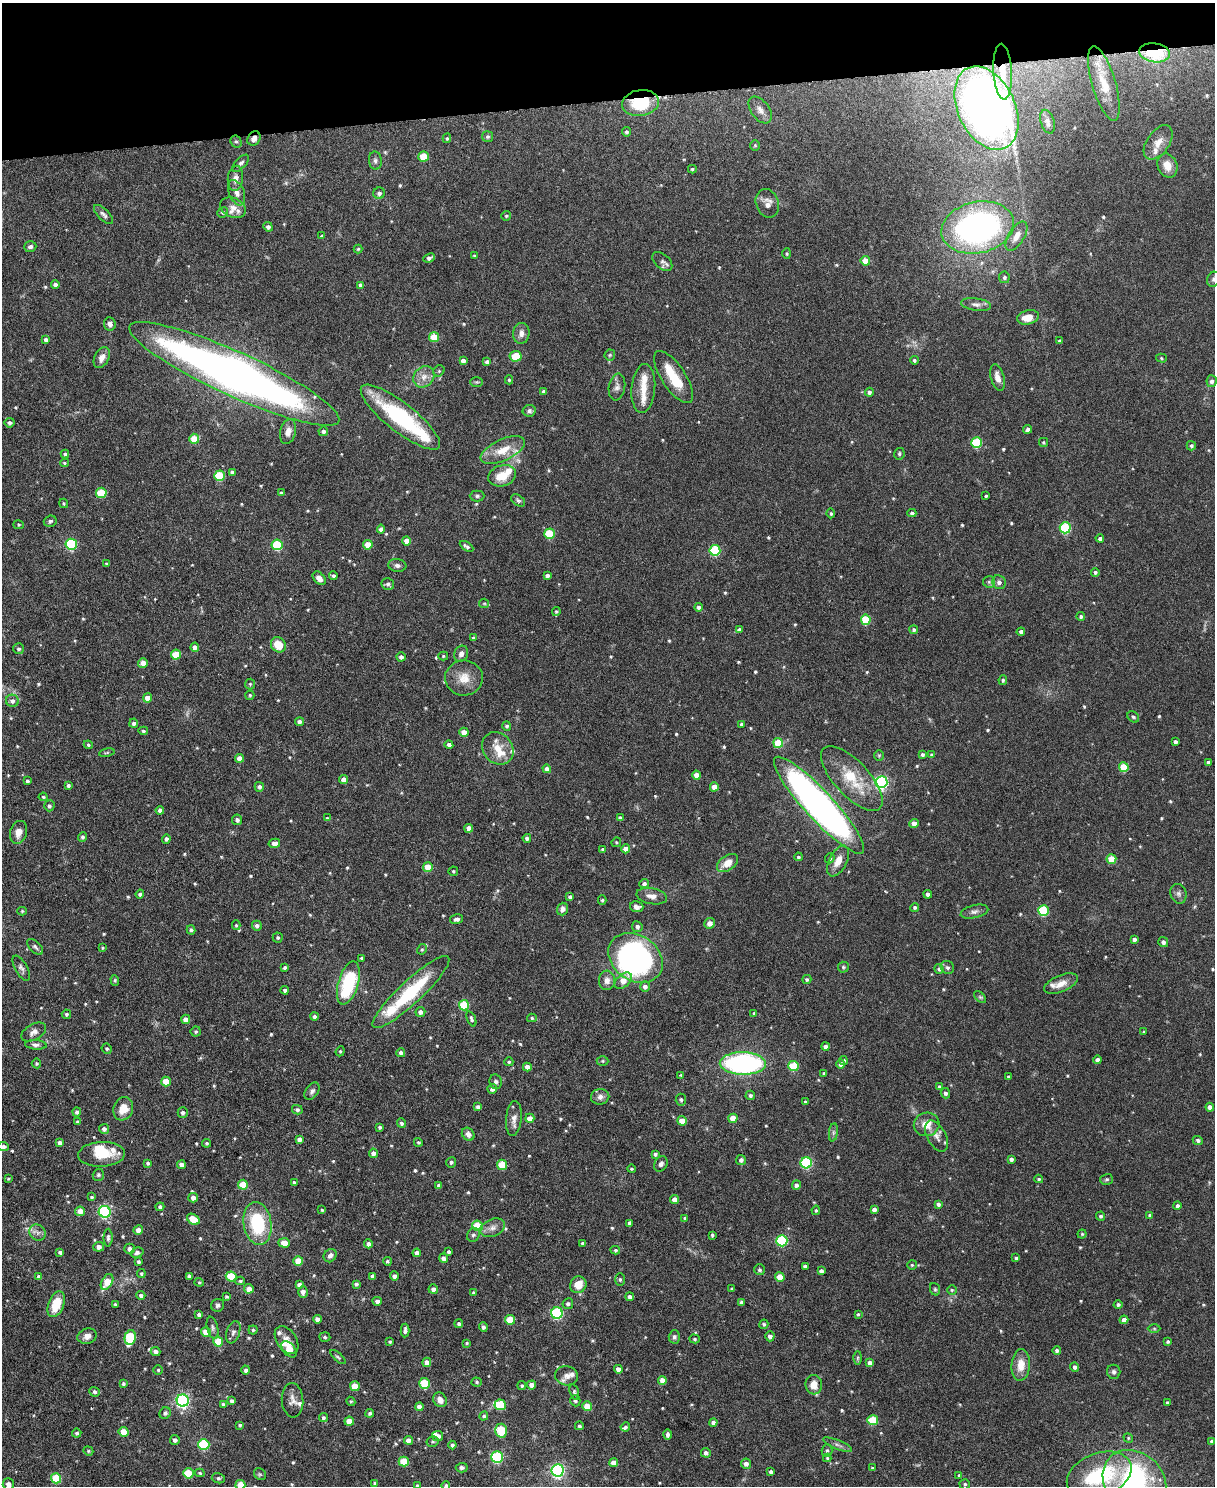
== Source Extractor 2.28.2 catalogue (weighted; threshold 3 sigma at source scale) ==
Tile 3 of 4 x 3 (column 3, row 1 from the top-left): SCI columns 2431-3643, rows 3104-4587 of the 4863 x 4841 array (HDU 1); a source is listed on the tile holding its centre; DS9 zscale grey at full resolution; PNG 1217 x 1488 px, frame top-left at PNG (2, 3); each listed source drawn as its Kron ellipse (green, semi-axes under 4 px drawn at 4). Shown black and unused: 7% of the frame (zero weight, under 3 of 6 exposures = <1% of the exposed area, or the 3 px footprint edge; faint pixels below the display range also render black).
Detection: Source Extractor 2.28.2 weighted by HDU 2 'WHT'; one run over the whole footprint, this tile lists its part. Background 0.12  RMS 0.0041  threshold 0.0169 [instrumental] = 3 sigma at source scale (4.09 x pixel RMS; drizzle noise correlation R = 1.36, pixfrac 0.8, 0.05/0.05 arcsec/px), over >= 5 px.
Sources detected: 656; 1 too faint to see at this stretch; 4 inside a brighter object's white glare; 1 cosmic-ray / hot-pixel residue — neither listed nor drawn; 23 inside a brighter listed object's ellipse — not listed separately; of the other 627, all 500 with FLUX_AUTO >= 0.461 (the completeness limit of this list) listed and drawn (127 fainter detections not listed), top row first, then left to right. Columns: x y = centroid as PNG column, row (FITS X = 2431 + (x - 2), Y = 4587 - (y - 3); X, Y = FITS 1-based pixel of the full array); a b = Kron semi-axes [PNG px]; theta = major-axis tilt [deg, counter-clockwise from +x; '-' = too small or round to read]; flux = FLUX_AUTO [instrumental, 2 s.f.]
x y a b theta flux
1155 53 15 9 -8 27
1003 72 28 9 -87 6.7
1104 83 38 12 -73 8.8
640 103 18 13 9 19
986 108 44 28 -65 230
760 110 15 9 -54 2.8
1048 122 12 6 -72 1.4
626 132 4 4 - 0.78
488 136 5 5 - 0.76
254 138 7 6 - 2.2
447 138 5 4 - 0.47
236 142 6 5 - 0.72
1158 142 19 11 55 4.3
755 145 5 4 - 0.5
424 156 5 5 - 9.8
375 161 9 6 -85 1.3
241 163 11 5 46 1.2
1167 166 12 9 -67 4.4
692 169 4 4 - 0.5
235 178 12 7 84 2.5
237 193 13 7 -68 2.3
379 193 6 5 - 1.2
767 203 15 11 -69 3.6
233 208 13 9 -25 2.8
223 212 5 5 - 0.66
103 215 12 5 -45 1.2
506 216 5 5 - 0.56
268 227 5 4 - 1.1
978 227 37 25 12 140
322 236 4 4 - 0.6
1016 236 16 8 59 4.1
30 247 6 5 - 1.2
358 249 4 4 - 0.48
787 254 5 4 - 0.47
474 256 3 3 - 0.49
429 258 6 4 22 1.2
662 261 12 7 -42 1.5
865 261 5 4 - 4.9
1004 277 6 5 - 0.98
1214 279 8 6 66 0.91
55 285 4 4 - 1.3
361 285 4 4 - 1.7
976 304 15 6 -8 1.8
1028 317 11 7 14 4.9
110 324 7 5 -84 1.5
521 333 10 8 84 2.5
434 337 5 5 - 9.9
46 340 4 4 - 1
1059 341 4 3 - 0.48
610 355 5 5 - 0.58
516 356 6 5 - 7.8
102 358 11 7 63 2.5
1161 358 5 4 - 0.5
914 360 4 4 - 0.74
463 361 4 4 - 1.5
487 362 4 4 - 1.3
439 371 6 5 - 0.63
234 374 115 22 -25 310
424 377 11 10 - 3.2
674 377 30 12 -56 13
998 378 13 6 -75 3
509 380 4 4 - 0.54
1212 381 6 5 - 1.4
477 382 6 5 - 0.53
617 387 13 8 80 1.9
643 388 24 12 85 5.6
543 392 4 4 - 0.91
869 392 4 4 - 1.2
529 411 6 6 - 0.94
400 417 49 14 -38 40
10 423 5 4 - 1.3
1028 429 4 4 - 1.3
323 431 5 4 - 1.2
288 432 12 8 75 2.5
194 439 5 5 - 9.6
1043 442 4 4 - 0.49
977 443 5 5 - 23
1191 446 5 4 - 0.77
503 450 24 10 25 7.3
65 454 4 4 - 0.76
899 454 6 5 - 0.62
64 463 4 4 - 0.58
232 472 4 4 - 0.97
219 476 5 5 - 16
502 476 14 10 18 7
101 493 5 5 - 14
281 493 4 4 - 0.92
477 496 7 5 0 0.75
986 496 3 3 - 0.47
518 500 8 5 -35 0.76
64 503 5 4 - 0.46
831 513 5 4 - 0.67
912 513 4 4 - 0.73
50 521 6 5 - 0.88
18 525 5 4 - 0.48
1065 528 5 5 - 26
381 529 4 4 - 1.7
550 534 5 5 - 17
1100 538 4 3 - 0.89
407 541 4 4 - 3.6
71 544 5 5 - 37
277 545 5 5 - 24
368 545 4 4 - 6.1
467 546 7 4 -31 1.1
715 550 5 5 - 26
106 564 3 3 - 0.5
397 565 9 6 -8 1.2
1095 572 4 4 - 0.8
547 575 4 4 - 1.3
333 576 4 4 - 0.77
319 578 8 5 -49 2.3
989 582 6 5 - 0.78
999 582 7 6 - 1.6
388 584 6 6 - 1.2
484 603 5 4 - 0.48
698 607 4 4 - 0.99
556 611 4 4 - 0.56
1081 616 4 4 - 0.71
866 620 5 5 - 14
739 630 4 4 - 1.3
914 630 4 4 - 0.85
1021 632 4 4 - 1.2
473 638 4 3 - 0.62
278 645 8 7 - 7.1
195 647 4 4 - 1.9
19 649 5 5 - 0.79
176 654 5 5 - 11
461 654 8 7 - 1.9
443 656 5 4 - 0.54
401 657 4 4 - 1.4
143 663 5 4 - 2.7
464 678 19 17 2 6.3
1003 680 5 4 - 0.7
250 684 5 5 - 0.52
250 695 5 4 - 0.61
148 698 4 4 - 3.8
12 701 6 6 - 1.4
1133 717 6 5 - 0.64
299 722 4 4 - 1.4
134 723 4 4 - 1.1
742 724 4 4 - 0.8
507 726 5 4 - 0.8
143 731 5 4 - 0.6
464 732 4 4 - 3.4
1175 742 4 4 - 1.2
778 743 5 5 - 13
88 745 4 4 - 0.57
449 745 4 4 - 1.4
498 748 17 14 -51 6.8
107 753 8 4 10 0.52
922 754 4 4 - 0.8
879 755 5 5 - 0.48
931 755 4 3 - 0.54
239 758 4 4 - 3.5
1208 762 3 3 - 0.76
1124 767 5 5 - 13
547 769 4 4 - 1.6
697 775 4 4 - 3.5
852 778 41 17 -47 16
344 780 4 4 - 2.4
27 781 4 3 - 0.81
881 782 6 6 - 80
68 785 4 4 - 0.78
259 787 5 4 - 1.1
714 787 4 4 - 4
43 797 4 4 - 0.48
819 805 64 14 -47 230
49 806 5 5 - 0.76
160 810 4 4 - 1.1
327 818 4 4 - 0.5
620 818 4 4 - 0.91
237 820 5 5 - 1.1
914 823 4 4 - 2.9
469 828 4 4 - 3.1
18 832 12 8 72 3.4
83 837 4 4 - 0.98
527 838 4 4 - 0.98
166 839 4 4 - 1.1
616 842 5 4 - 0.5
274 843 6 4 13 2.5
602 849 3 3 - 0.55
626 849 4 4 - 3.4
798 857 4 4 - 0.72
830 858 5 4 - 0.65
1111 859 5 5 - 10
838 861 16 8 63 4.4
727 863 12 7 35 4.7
428 867 5 5 - 7.5
453 871 5 4 - 0.49
644 884 5 4 - 1.2
140 894 4 4 - 0.94
928 894 4 4 - 1.5
1178 894 10 8 -74 1.5
652 896 15 8 -11 2.5
570 897 4 4 - 1.2
602 900 4 4 - 0.55
637 907 7 5 -13 2
915 907 4 4 - 0.7
562 909 6 5 - 1.8
1043 910 5 5 - 22
22 911 5 4 - 0.49
974 912 14 6 14 1.6
456 919 7 4 13 1.4
709 923 5 5 - 2.1
236 925 5 4 - 0.54
257 926 5 5 - 1.4
637 927 5 5 - 1.2
191 930 4 4 - 0.8
278 938 5 5 - 0.59
1134 939 4 4 - 1.3
1163 942 5 5 - 1.3
35 947 10 5 -45 0.96
102 948 4 3 - 0.46
422 949 5 4 - 0.6
362 958 3 3 - 0.71
635 958 29 22 -35 100
843 967 5 5 - 0.61
947 967 7 6 - 0.92
21 968 14 6 -60 1.4
285 968 4 3 - 0.75
939 969 5 4 - 0.99
807 979 4 4 - 0.62
115 980 5 4 - 0.5
607 980 9 8 - 2.5
623 981 10 6 41 5.3
348 983 22 10 74 26
1061 984 18 8 22 4.1
645 987 5 5 - 1.7
285 990 4 4 - 1.1
411 992 51 11 43 28
980 997 7 4 -44 0.64
464 1005 5 5 - 17
420 1012 5 5 - 1.7
754 1013 4 3 - 0.54
66 1014 5 4 - 0.81
314 1017 4 4 - 0.9
532 1018 5 4 - 0.59
186 1019 5 4 - 2.4
471 1019 8 4 -69 0.91
196 1031 5 5 - 0.66
34 1032 13 8 29 2.2
1144 1032 4 4 - 0.58
36 1045 11 4 -4 1.2
825 1046 4 4 - 1.6
107 1049 5 4 - 0.64
340 1051 5 4 - 0.52
401 1053 4 4 - 1.2
844 1060 4 4 - 0.71
1097 1060 4 4 - 1.3
603 1061 6 5 - 0.54
509 1062 4 4 - 0.56
36 1063 5 5 - 0.56
743 1063 23 11 -1 85
841 1064 4 4 - 2.3
793 1066 5 5 - 16
527 1067 4 4 - 2.4
824 1073 4 3 - 0.47
681 1075 4 3 - 0.58
1009 1077 3 3 - 0.67
166 1082 5 5 - 6.9
496 1082 7 6 - 1
939 1087 4 4 - 0.88
492 1089 5 4 - 1.5
312 1091 10 6 53 1.3
945 1093 5 4 - 1
750 1095 5 4 - 0.84
600 1097 9 7 9 1.9
681 1100 6 5 - 0.86
805 1102 3 3 - 0.59
478 1107 4 4 - 1.3
1210 1107 4 4 - 2
123 1109 12 9 70 5.8
297 1110 5 4 - 1
77 1112 4 4 - 0.93
183 1113 5 5 - 1.2
530 1118 4 4 - 3.2
733 1118 4 4 - 4.6
514 1119 17 7 85 2.6
682 1121 4 4 - 4.6
78 1122 4 3 - 0.94
401 1123 5 4 - 0.83
927 1124 13 11 12 5.5
380 1127 4 3 - 0.74
104 1129 5 5 - 1.4
833 1132 9 4 82 1
468 1134 7 6 - 2.3
936 1136 17 9 -61 2.8
299 1139 4 4 - 1.7
1198 1140 5 4 - 0.87
418 1142 4 4 - 0.58
60 1143 4 4 - 1.4
206 1143 4 4 - 0.64
3 1146 5 4 - 1.4
373 1153 4 4 - 1.7
102 1154 23 12 3 9.1
655 1154 4 3 - 0.84
1011 1159 4 4 - 1.2
741 1160 5 5 - 1.2
451 1162 5 5 - 0.84
148 1163 4 4 - 0.74
806 1163 5 5 - 38
661 1164 8 6 60 1.3
181 1165 4 4 - 1.7
502 1165 5 5 - 11
631 1169 4 3 - 0.48
98 1175 6 5 - 0.67
8 1179 4 3 - 0.5
1039 1179 4 3 - 0.6
1106 1179 6 5 - 0.72
294 1182 4 3 - 0.8
243 1185 5 5 - 7.7
796 1185 4 4 - 1.4
439 1186 4 4 - 1.3
92 1197 4 3 - 0.56
193 1198 5 4 - 2.3
675 1200 4 4 - 2.9
938 1204 4 4 - 1.1
1177 1206 4 4 - 1.2
160 1207 4 4 - 1
322 1210 4 4 - 0.5
816 1210 5 4 - 0.55
874 1210 4 4 - 1.6
80 1211 5 4 - 3.6
105 1212 6 6 - 47
1150 1215 4 4 - 1
1101 1216 4 4 - 0.8
685 1218 4 3 - 0.53
193 1219 7 5 -33 7.9
257 1223 21 14 -80 24
630 1223 4 4 - 1.6
477 1226 5 5 - 11
492 1228 13 8 22 2.4
138 1230 5 4 - 2.7
38 1233 8 7 - 1.6
1082 1234 4 4 - 0.48
473 1235 7 6 - 1.1
712 1235 4 3 - 0.65
108 1238 9 4 90 0.96
782 1241 5 5 - 30
284 1243 6 4 -2 3.3
582 1243 3 3 - 0.62
368 1244 4 4 - 1.5
99 1247 5 5 - 1.7
129 1249 5 5 - 1.5
615 1250 5 3 - 0.61
60 1252 4 4 - 0.82
449 1252 4 3 - 0.85
137 1253 7 5 18 1.3
417 1253 4 4 - 2.1
330 1256 7 6 - 1.4
443 1258 5 4 - 1.6
1016 1258 4 3 - 0.74
298 1261 5 5 - 6.8
387 1261 4 4 - 0.63
138 1262 4 3 - 0.72
912 1265 4 4 - 0.46
805 1266 4 3 - 1
760 1270 5 5 - 0.75
821 1271 4 4 - 1.4
141 1274 4 4 - 0.52
189 1276 4 4 - 1.4
231 1276 5 5 - 12
373 1276 4 4 - 1.3
394 1276 4 4 - 1.2
39 1277 4 4 - 1.2
780 1277 5 4 - 4.8
620 1279 6 5 - 0.7
240 1281 5 4 - 0.6
107 1282 9 5 60 8.4
199 1282 4 4 - 0.47
356 1284 4 4 - 0.9
299 1285 4 4 - 1.5
578 1285 8 8 - 5.2
249 1289 5 4 - 3.2
433 1289 5 4 - 1.6
732 1289 3 3 - 0.62
935 1289 6 5 - 0.58
952 1290 5 4 - 0.5
303 1292 6 5 - 2
474 1293 4 4 - 0.78
141 1295 4 4 - 0.98
226 1297 4 4 - 0.56
630 1297 4 4 - 1.3
377 1301 4 4 - 1.5
742 1302 4 3 - 1.1
56 1304 13 7 69 9.2
115 1304 3 3 - 0.56
568 1304 5 5 - 1
1118 1304 4 4 - 0.84
218 1305 7 6 - 1
557 1313 6 5 - 46
858 1314 4 3 - 0.49
199 1315 4 3 - 0.98
317 1319 4 4 - 1.9
510 1320 5 5 - 8.1
1124 1320 4 4 - 2.2
459 1324 4 4 - 0.74
764 1324 5 4 - 0.62
483 1327 4 4 - 1.2
213 1328 11 5 -77 1.1
1154 1328 6 4 -1 0.54
253 1330 4 4 - 0.59
405 1330 7 4 88 1.3
206 1332 5 5 - 4.3
233 1332 11 6 70 1.4
87 1336 10 7 18 2.2
770 1336 5 4 - 1.4
130 1337 7 5 78 27
325 1337 5 4 - 0.66
674 1337 6 5 - 0.92
695 1339 5 4 - 0.61
286 1340 15 10 -56 3.3
1168 1341 4 4 - 0.72
218 1342 5 5 - 8.9
390 1342 3 3 - 0.54
467 1343 4 3 - 0.5
289 1349 9 5 -49 7.9
1057 1350 4 4 - 0.86
155 1351 5 4 - 1.6
338 1357 9 3 -41 0.63
858 1358 7 4 89 0.64
427 1362 4 4 - 2.6
870 1363 4 4 - 1.9
1021 1365 16 9 86 5.2
1075 1367 5 4 - 1.2
618 1369 4 4 - 2.2
158 1370 5 4 - 0.53
246 1370 4 4 - 1.2
1114 1372 7 6 - 1.2
566 1376 11 9 -11 2.5
662 1380 4 4 - 2.9
477 1382 5 4 - 0.59
425 1383 5 5 - 15
123 1384 4 3 - 0.68
532 1385 4 4 - 3.1
814 1385 9 8 - 4.2
355 1386 5 5 - 7.4
522 1386 4 4 - 0.61
94 1392 5 4 - 0.99
574 1392 8 4 -72 0.72
292 1400 17 10 -85 2.8
440 1400 8 6 -53 2.8
183 1401 6 6 - 84
232 1401 4 4 - 1.2
351 1401 5 4 - 0.53
575 1401 5 5 - 0.86
1167 1402 4 4 - 0.58
223 1404 4 3 - 0.62
500 1405 6 5 - 14
587 1406 5 4 - 6.2
419 1407 4 4 - 2
165 1413 6 5 - 0.84
370 1413 4 4 - 0.71
484 1416 4 4 - 0.69
323 1418 4 4 - 0.75
873 1420 5 5 - 13
349 1421 4 4 - 3.8
713 1423 4 4 - 1.2
240 1425 3 3 - 0.57
579 1426 4 4 - 0.73
625 1427 5 4 - 0.68
501 1431 7 6 - 16
124 1432 5 4 - 7.1
77 1433 4 4 - 0.73
668 1434 5 3 - 1.1
438 1436 5 5 - 2.2
1128 1438 5 4 - 0.5
175 1440 5 4 - 1.4
408 1440 4 4 - 2.2
432 1441 6 5 - 0.67
1212 1441 4 3 - 1.4
204 1445 5 5 - 28
452 1445 4 4 - 0.98
837 1445 15 4 -22 1.4
827 1450 6 5 - 0.77
88 1451 5 4 - 0.5
706 1453 5 4 - 1.3
497 1457 6 5 - 40
827 1458 4 4 - 0.46
404 1461 5 5 - 8.5
614 1463 4 4 - 3.2
746 1464 5 5 - 1.8
462 1468 6 5 - 0.97
872 1468 3 3 - 0.46
558 1470 6 6 - 78
771 1472 4 3 - 0.97
188 1473 5 5 - 14
200 1473 5 3 - 0.6
260 1474 6 5 - 0.66
959 1475 4 3 - 0.52
1099 1475 33 21 20 27
56 1478 5 5 - 15
218 1478 6 5 - 0.87
1134 1482 35 29 -46 84
374 1483 3 3 - 0.47
8 1484 6 5 - 1.8
965 1484 5 5 - 0.68
240 1485 5 5 - 5.6
417 1486 3 3 - 0.72
446 1486 4 4 - 0.88
Overlapping masked pixels (flux is a lower limit): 4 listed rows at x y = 1155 53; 1003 72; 640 103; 254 138
Isophote crosses this tile's border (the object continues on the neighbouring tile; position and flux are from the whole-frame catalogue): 7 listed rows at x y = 1214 279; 3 1146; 1134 1482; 8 1484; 240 1485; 417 1486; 446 1486